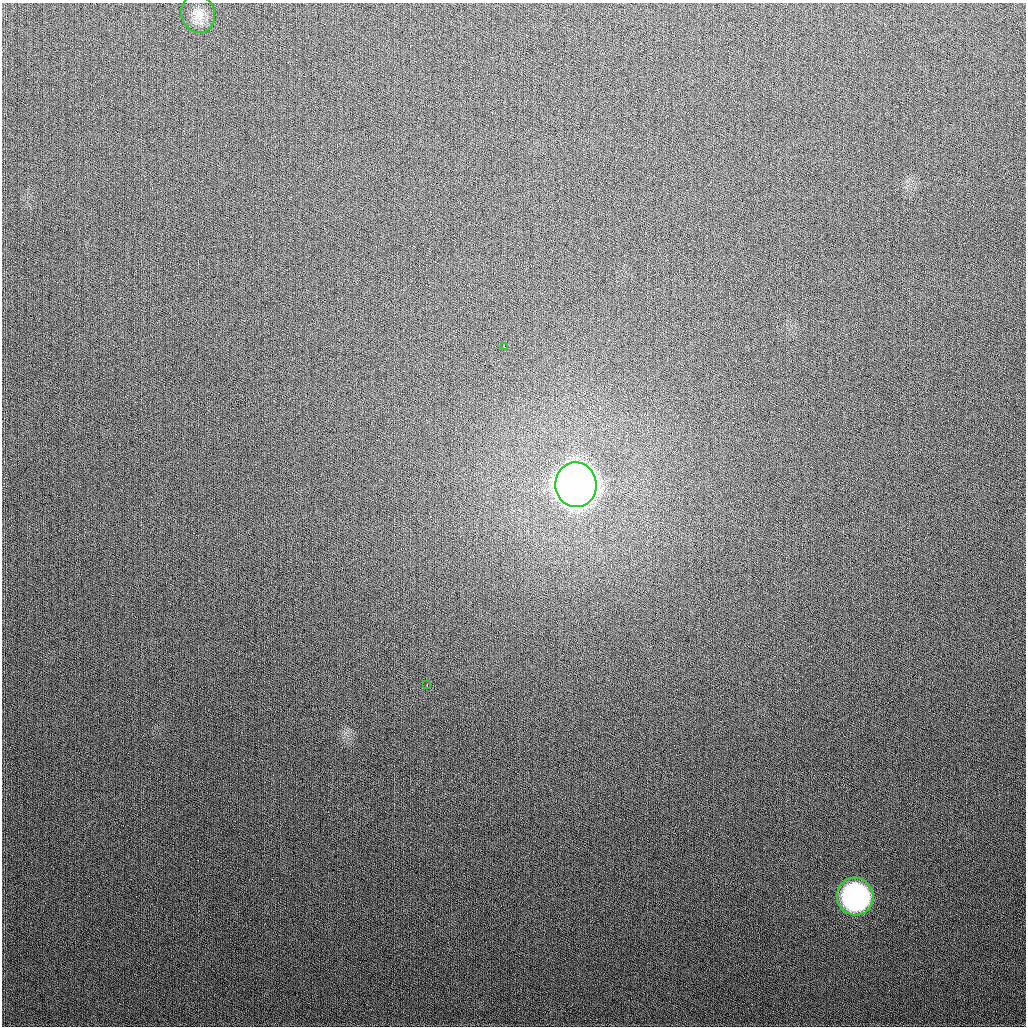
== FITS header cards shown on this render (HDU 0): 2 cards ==
NAXIS1  =                 1024
NAXIS2  =                 1024

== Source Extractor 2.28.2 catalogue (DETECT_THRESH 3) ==
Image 1024 x 1024 px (HDU 0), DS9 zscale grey, 1 PNG px = 1 image px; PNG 1028 x 1028 px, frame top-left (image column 1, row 1024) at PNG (2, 3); each listed source drawn as its Kron ellipse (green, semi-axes under 4 px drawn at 4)
Background 282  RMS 11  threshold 34.2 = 3 sigma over >= 5 px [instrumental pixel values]
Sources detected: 5; all 5 listed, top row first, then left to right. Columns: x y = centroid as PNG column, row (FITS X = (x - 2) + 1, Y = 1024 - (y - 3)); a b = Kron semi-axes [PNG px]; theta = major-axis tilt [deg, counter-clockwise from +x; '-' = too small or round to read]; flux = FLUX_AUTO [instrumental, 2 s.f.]
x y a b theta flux
198 14 19 16 -74 1.1e+04
504 347 3 3 - 2.2e+03
576 485 22 20 -85 3.2e+06
427 685 3 2 - 1.6e+03
855 897 19 18 - 2.0e+05